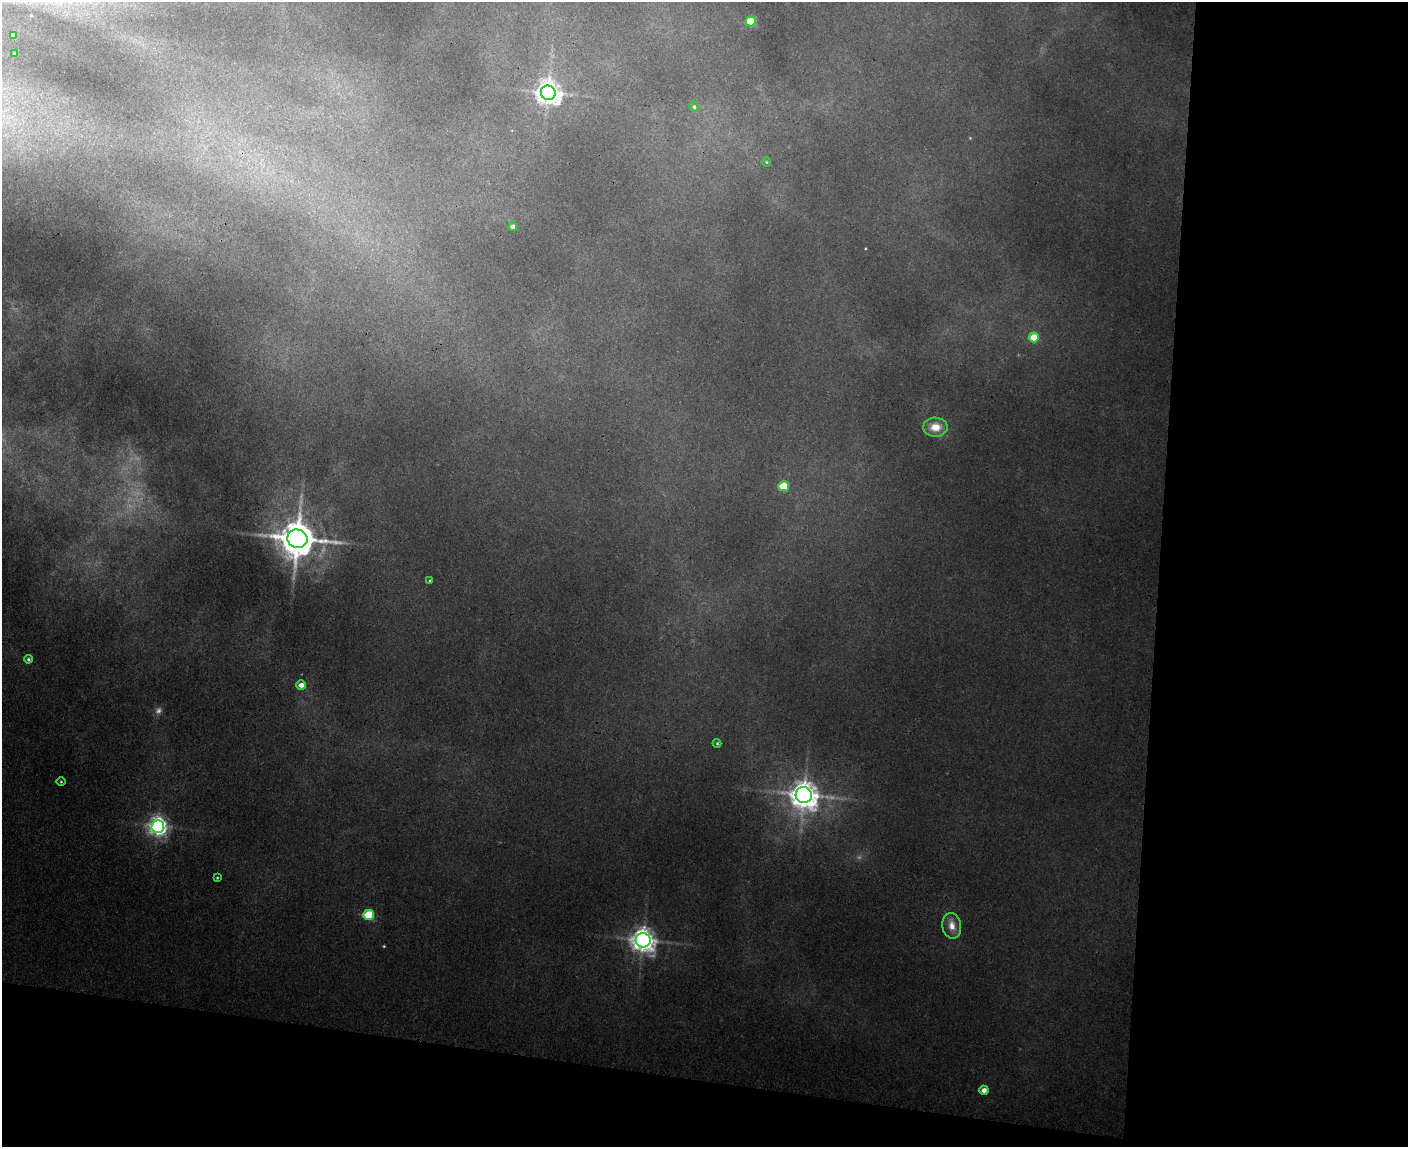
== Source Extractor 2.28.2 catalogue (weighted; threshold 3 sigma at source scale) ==
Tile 12 of 3 x 4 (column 3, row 4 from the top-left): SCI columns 3099-4504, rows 15-1159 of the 4679 x 4608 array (HDU 1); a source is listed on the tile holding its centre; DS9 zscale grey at full resolution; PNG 1410 x 1149 px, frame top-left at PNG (2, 2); each listed source drawn as its Kron ellipse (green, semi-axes under 4 px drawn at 4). Shown black and unused: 24% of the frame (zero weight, under 3 of 4 exposures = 6% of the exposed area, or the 3 px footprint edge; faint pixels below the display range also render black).
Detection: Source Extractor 2.28.2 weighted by HDU 2 'WHT'; one run over the whole footprint, this tile lists its part. Background 0.124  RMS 0.0089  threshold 0.0402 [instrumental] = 3 sigma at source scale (4.5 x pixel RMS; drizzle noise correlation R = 1.50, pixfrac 1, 0.05/0.05 arcsec/px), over >= 5 px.
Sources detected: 24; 1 too faint to see at this stretch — neither listed nor drawn; the other 23 listed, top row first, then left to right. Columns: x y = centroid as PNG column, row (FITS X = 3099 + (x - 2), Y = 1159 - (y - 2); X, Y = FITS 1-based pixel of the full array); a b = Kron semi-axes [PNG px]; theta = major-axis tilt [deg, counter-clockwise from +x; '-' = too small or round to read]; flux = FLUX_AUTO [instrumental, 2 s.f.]
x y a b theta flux
751 21 5 5 - 39
13 35 4 3 - 2.7
15 54 3 2 - 0.8
548 93 7 7 - 630
694 107 5 4 - 1.3
767 162 5 3 - 0.73
513 227 4 4 - 4.1
1034 337 5 5 - 19
935 427 12 9 -2 8.9
784 486 5 5 - 30
297 539 10 9 - 2000
430 581 3 3 - 1
28 659 4 4 - 1.3
301 685 5 4 - 5.5
717 743 4 4 - 0.87
61 782 4 3 - 0.71
804 795 8 8 - 860
158 826 6 6 - 360
217 878 4 2 - 0.63
369 915 5 5 - 38
952 926 13 9 -80 6.6
643 940 7 7 - 610
984 1090 4 4 - 4.6
Overlapping masked pixels (flux is a lower limit): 1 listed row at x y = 158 826